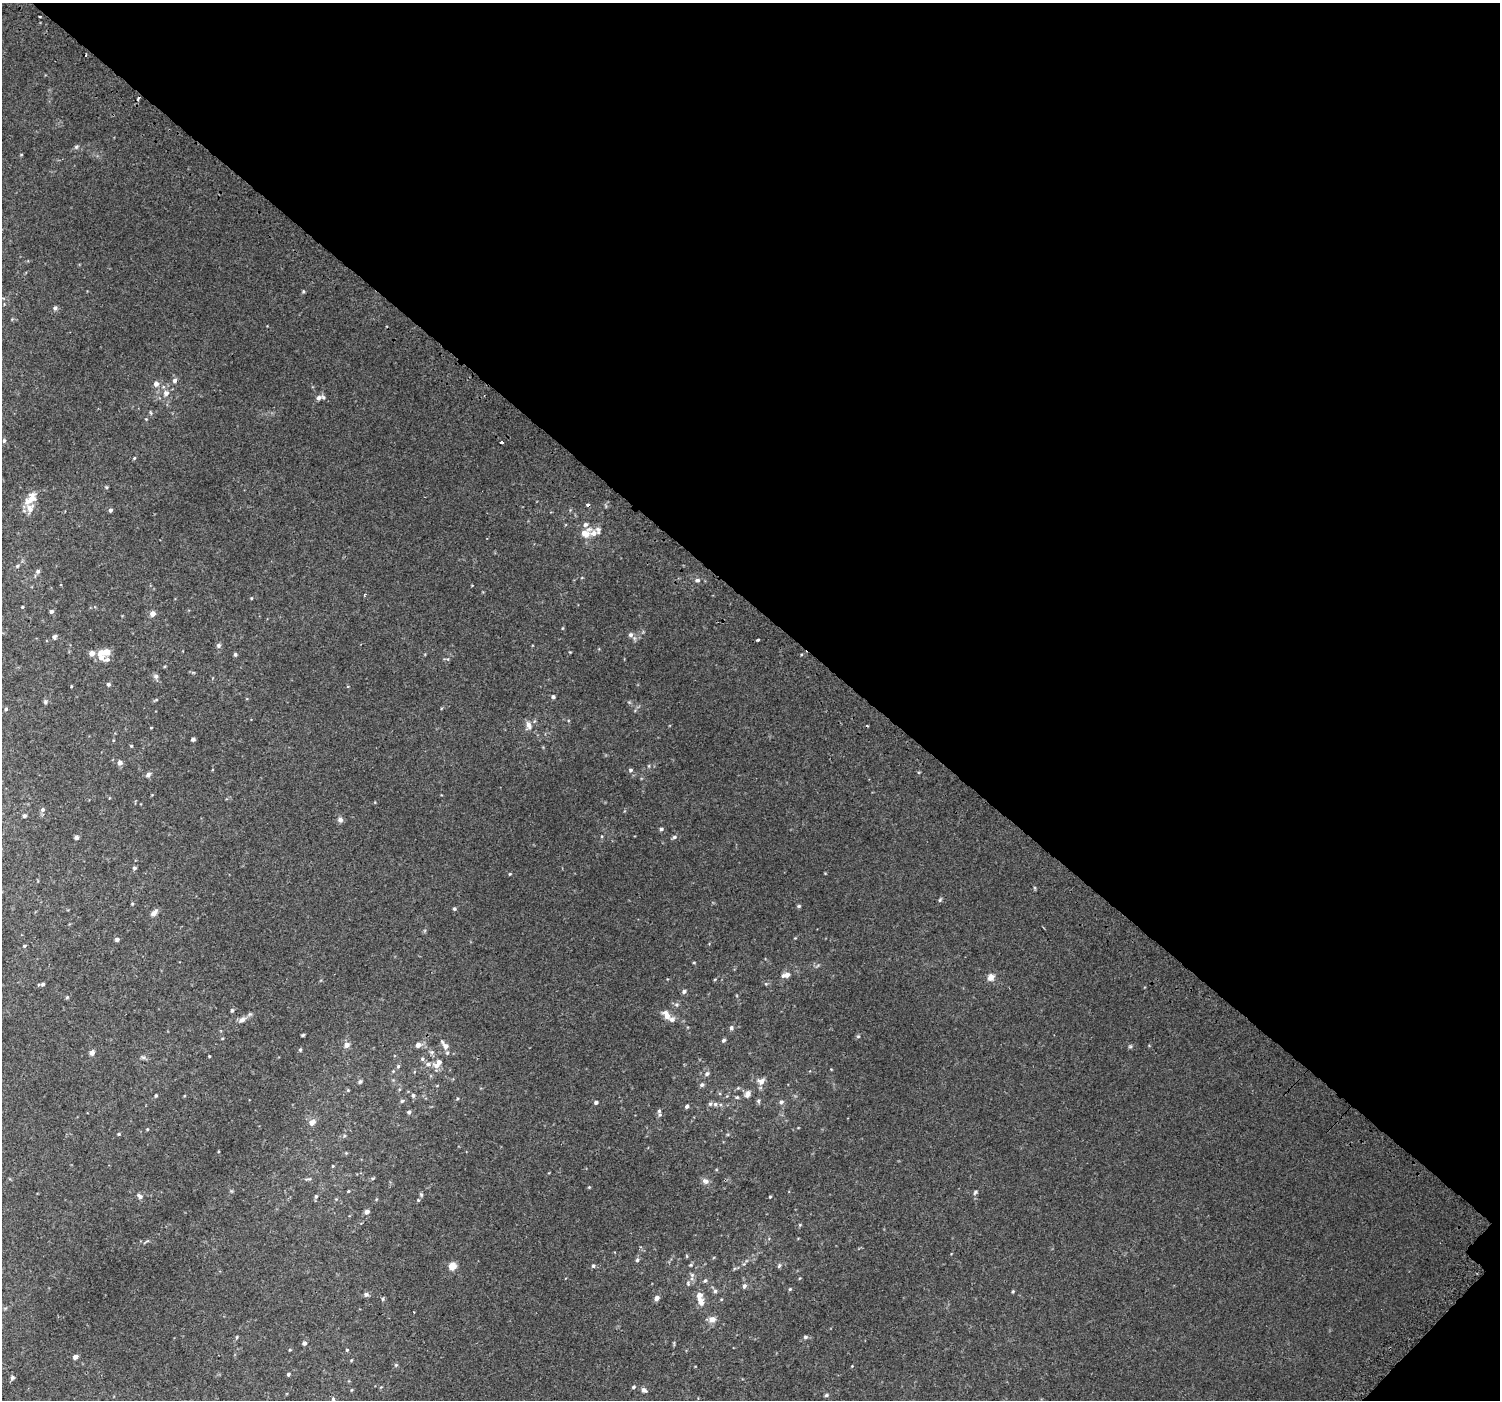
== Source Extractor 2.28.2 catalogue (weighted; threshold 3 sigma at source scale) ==
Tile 8 of 4 x 4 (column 4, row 2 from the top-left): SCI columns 4543-6040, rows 3094-4491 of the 6103 x 6117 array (HDU 1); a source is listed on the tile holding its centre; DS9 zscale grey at full resolution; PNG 1502 x 1402 px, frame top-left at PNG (2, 3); no overlay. Shown black and unused: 44% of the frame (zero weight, under 2 of 3 exposures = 3% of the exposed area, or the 3 px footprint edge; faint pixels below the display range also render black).
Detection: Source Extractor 2.28.2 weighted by HDU 2 'WHT'; one run over the whole footprint, this tile lists its part. Background 0.017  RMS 0.0079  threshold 0.0354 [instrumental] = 3 sigma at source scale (4.5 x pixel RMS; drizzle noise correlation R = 1.50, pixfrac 1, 0.0396/0.0396 arcsec/px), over >= 5 px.
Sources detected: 176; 4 cosmic-ray / hot-pixel residue — not listed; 12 inside a brighter listed object's ellipse — not listed separately; the other 160 listed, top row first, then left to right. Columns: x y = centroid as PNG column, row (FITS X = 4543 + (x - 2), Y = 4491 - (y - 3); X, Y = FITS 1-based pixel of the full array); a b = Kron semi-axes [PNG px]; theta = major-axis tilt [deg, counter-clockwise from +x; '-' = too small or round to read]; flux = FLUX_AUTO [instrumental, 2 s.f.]
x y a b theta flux
40 16 3 2 - 0.98
76 147 5 5 - 1.1
21 154 5 3 - 0.55
303 291 5 4 - 0.77
55 308 6 5 - 1.5
175 380 6 6 - 2
156 384 6 6 - 3.2
166 393 8 7 - 3.4
318 398 7 6 - 2
151 413 7 3 -71 0.8
4 441 5 4 - 0.96
501 442 3 3 - 3.8
134 458 4 3 - 0.71
106 487 5 3 - 0.71
30 499 20 10 51 8.6
111 510 4 4 - 1.6
598 530 11 7 -89 2.4
585 533 13 10 24 8.2
17 566 6 5 - 1.2
38 571 7 6 - 1.5
697 580 6 5 - 1.4
251 598 4 3 - 0.65
22 607 3 3 - 0.68
51 611 5 4 - 1.5
152 614 5 5 - 4.4
562 628 5 3 - 0.59
630 635 6 6 - 2.1
55 637 6 5 - 1.4
757 640 3 3 - 2.2
218 645 6 6 - 1.6
106 652 10 5 8 11
92 653 5 5 - 4.7
235 654 4 4 - 1.2
101 658 8 8 - 3.9
156 676 7 7 - 1.7
108 684 4 4 - 1.5
71 686 3 3 - 0.58
348 686 4 3 - 0.56
553 697 5 4 - 1.4
45 702 6 5 - 1.2
6 709 4 4 - 0.96
528 725 11 8 -82 3.9
151 728 4 3 - 0.51
193 739 4 4 - 1.7
131 746 4 4 - 0.67
120 763 6 6 - 2.2
630 770 5 5 - 1.3
148 775 7 5 46 2.1
109 798 4 3 - 0.5
43 809 6 5 - 1.5
24 816 5 4 - 1.1
340 820 7 7 - 2.1
661 829 5 4 - 1.2
76 837 6 5 - 1.5
674 837 6 4 16 1.4
134 868 5 4 - 1.1
510 874 4 4 - 0.59
940 900 6 5 - 0.99
132 904 4 3 - 0.66
799 906 5 4 - 0.95
454 909 5 4 - 1.1
154 913 11 6 42 2.8
117 939 5 5 - 1.4
24 946 4 3 - 0.82
787 975 7 6 - 3.5
991 977 10 9 - 3.8
43 984 4 4 - 1.3
766 984 5 4 - 0.8
684 991 6 5 - 1.4
67 997 5 4 - 0.82
676 1005 7 7 - 1.6
232 1010 5 4 - 1.1
666 1015 12 7 -56 5.6
242 1020 12 7 27 3.4
731 1028 6 5 - 1.5
303 1035 4 3 - 0.84
858 1036 5 5 - 0.88
222 1038 5 3 - 0.56
724 1040 5 4 - 1.4
347 1045 9 7 31 3
418 1045 6 5 - 3.5
446 1046 8 7 - 2.9
1130 1046 6 4 0 0.95
300 1050 5 4 - 0.86
92 1052 5 4 - 4.1
432 1052 6 5 - 1.5
209 1056 3 3 - 0.53
143 1057 7 4 -1 1.3
422 1059 6 5 - 1.3
398 1066 5 5 - 1.1
436 1066 10 7 -21 3.9
707 1074 6 6 - 1.7
360 1081 6 5 - 1.2
761 1081 11 8 11 3.7
702 1085 6 5 - 1.6
348 1090 4 4 - 0.7
747 1094 9 7 58 3.3
413 1095 6 5 - 1.4
156 1096 4 4 - 0.86
737 1097 5 4 - 0.92
457 1098 4 3 - 0.72
402 1101 5 5 - 1.1
758 1101 6 5 - 1.2
596 1102 4 4 - 1.5
781 1102 6 5 - 1.6
715 1104 6 5 - 1.6
687 1106 4 4 - 1.5
659 1111 7 5 90 1.7
409 1112 5 5 - 1.4
312 1122 10 8 42 3.6
147 1129 4 3 - 0.54
119 1134 4 3 - 0.75
344 1136 5 3 - 0.84
333 1166 4 3 - 0.55
372 1178 6 3 1 0.77
308 1179 9 4 15 1.2
705 1181 10 7 -26 2.6
589 1187 4 4 - 0.6
348 1191 4 3 - 0.64
975 1192 7 3 54 1
421 1195 6 4 -69 0.94
140 1196 7 5 -36 2.2
316 1196 6 5 - 1.2
770 1197 4 3 - 0.69
418 1200 4 4 - 0.8
367 1212 6 6 - 2.2
800 1225 5 4 - 0.74
146 1242 12 2 28 1
637 1260 5 5 - 1.3
691 1265 5 4 - 0.86
452 1266 7 7 - 7
593 1266 5 4 - 1.1
779 1266 6 4 66 1.2
692 1275 6 5 - 1.3
800 1278 5 3 - 0.53
705 1280 6 4 61 1.1
688 1283 6 5 - 1.1
744 1286 6 5 - 1.8
790 1289 4 4 - 0.85
715 1291 5 5 - 1.4
1013 1291 4 3 - 0.67
366 1294 6 5 - 1.9
699 1295 6 6 - 4.6
656 1298 5 4 - 3.9
701 1302 12 7 -65 4.5
712 1319 9 8 - 4.1
237 1337 5 4 - 0.71
805 1337 6 5 - 1.2
304 1343 5 4 - 1.9
347 1350 5 4 - 0.69
75 1357 4 4 - 4
396 1365 6 5 - 0.91
852 1366 4 4 - 0.47
288 1374 4 4 - 1.2
12 1378 5 5 - 1.3
634 1387 5 4 - 1.2
351 1390 5 3 - 0.54
644 1390 7 5 -36 2.4
826 1395 6 5 - 1.1
333 1399 5 4 - 0.85